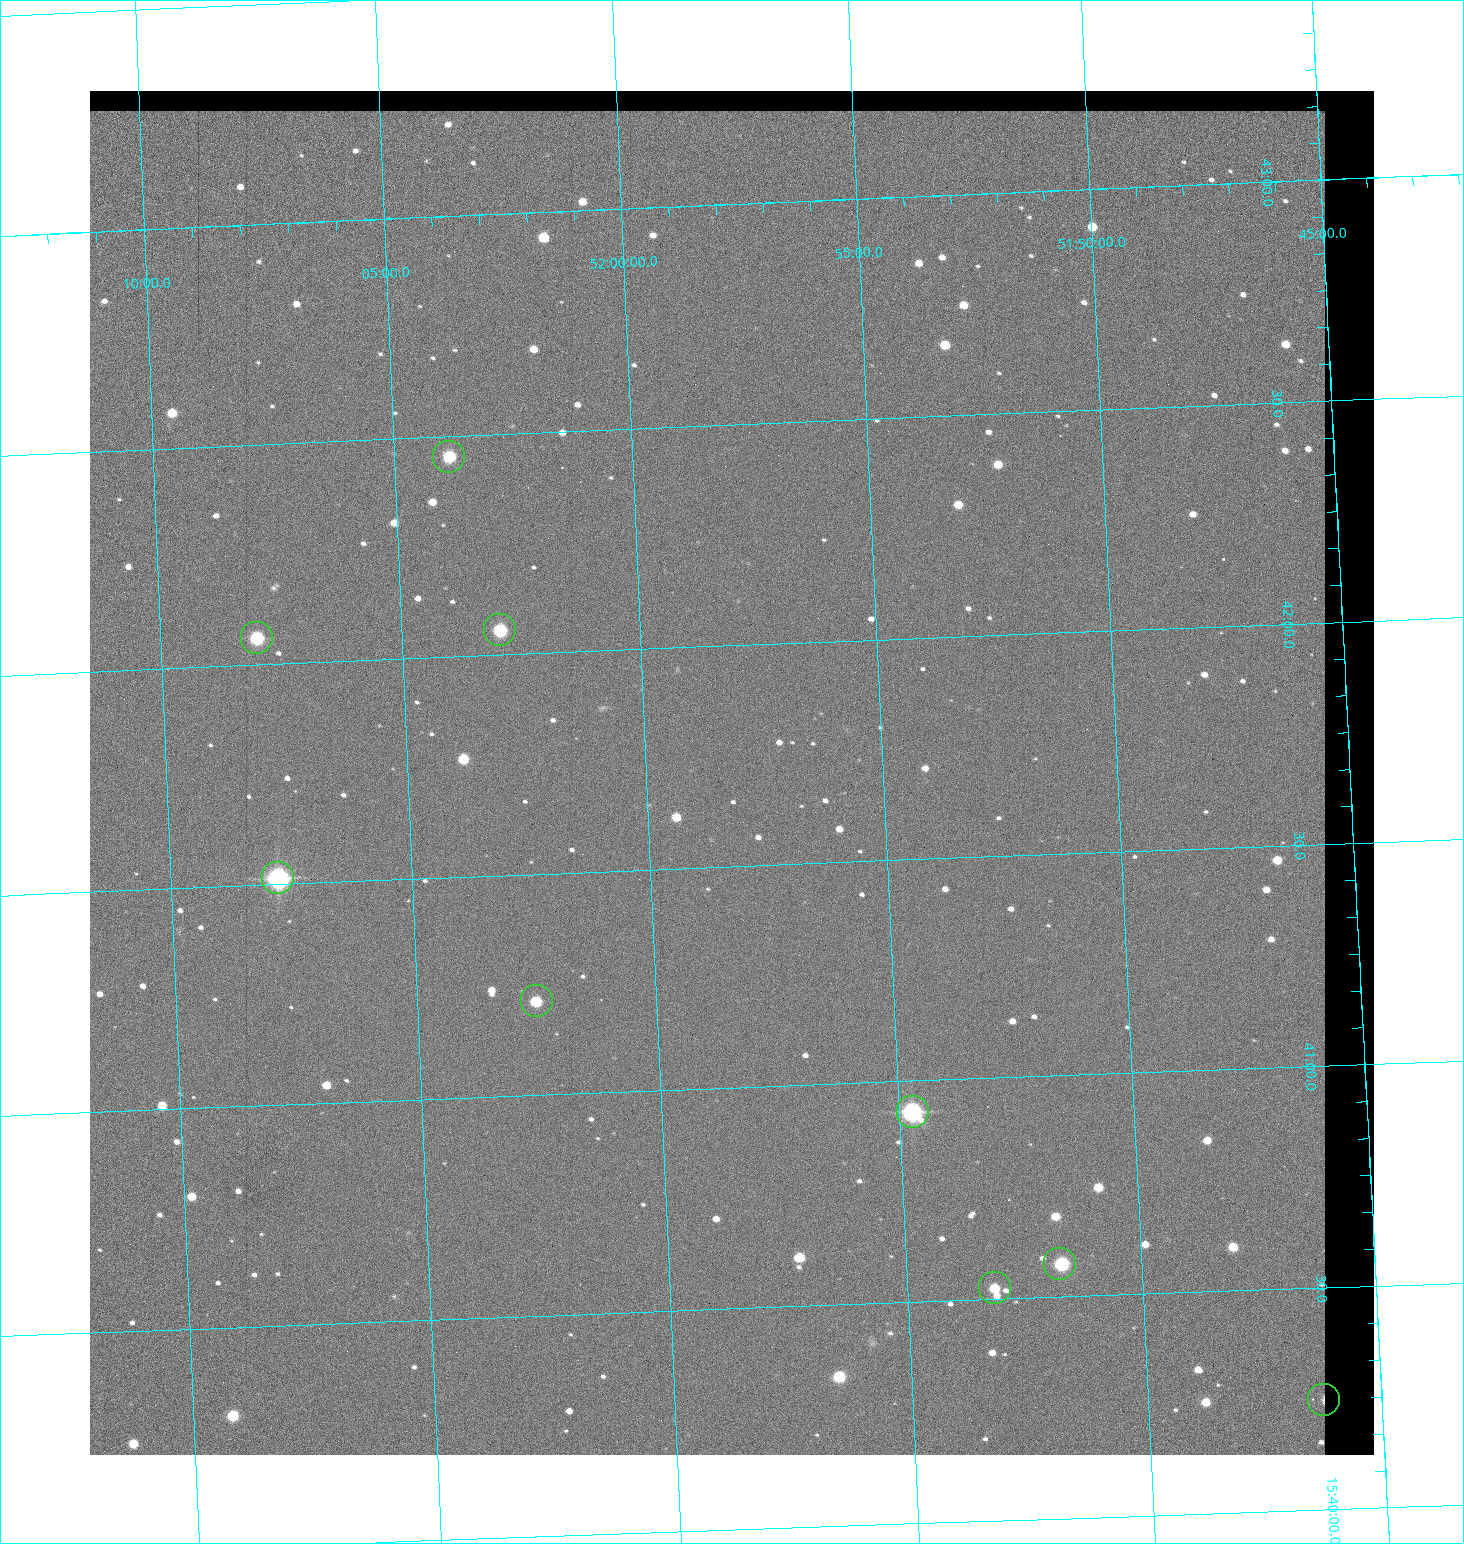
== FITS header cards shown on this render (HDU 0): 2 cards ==
NAXIS1  =                 1284 / length of data axis 1
NAXIS2  =                 1364 / length of data axis 2

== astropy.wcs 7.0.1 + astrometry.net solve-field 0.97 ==
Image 1284 x 1364 px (HDU 0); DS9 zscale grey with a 90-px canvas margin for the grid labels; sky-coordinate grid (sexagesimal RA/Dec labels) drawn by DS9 from the SOLVED WCS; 9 Tycho-2 reference stars matched to detected sources circled (green)
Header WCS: RA---TAN/DEC--TAN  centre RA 15:41:43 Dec +51:58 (235.43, +51.97 deg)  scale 1.26 arcsec/px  FOV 26.9' x 28.5'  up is +92 deg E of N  parity flipped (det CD > 0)
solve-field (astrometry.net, Tycho-2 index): VERIFIED the header's WCS against the Tycho-2 star catalogue (8 matches, 0 conflicts) and refined it, rather than solving blind
Solved WCS: RA---TAN-SIP/DEC--TAN-SIP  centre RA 15:41:43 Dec +51:58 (235.43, +51.97 deg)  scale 1.27 arcsec/px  FOV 27.1' x 28.6'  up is +93 deg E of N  parity flipped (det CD > 0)
The solver's refit moves the header's centre by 1.2 arcsec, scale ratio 1.009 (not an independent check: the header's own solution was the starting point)
Tycho-2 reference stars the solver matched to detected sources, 9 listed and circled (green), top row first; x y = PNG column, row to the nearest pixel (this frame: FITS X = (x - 90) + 1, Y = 1364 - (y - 91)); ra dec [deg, ICRS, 3 dp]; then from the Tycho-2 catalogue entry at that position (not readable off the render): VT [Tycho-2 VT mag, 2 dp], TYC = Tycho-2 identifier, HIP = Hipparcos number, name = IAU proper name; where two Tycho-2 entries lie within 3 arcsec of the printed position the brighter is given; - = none
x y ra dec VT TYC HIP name
449 457 235.614 +52.064 11.61 3489-1132-1 - -
500 630 235.514 +52.049 11.19 3489-1407-1 - -
257 638 235.515 +52.133 11.12 3489-1380-1 - -
278 878 235.378 +52.130 9.31 3489-1322-1 76850 -
537 1001 235.303 +52.042 11.52 3489-958-1 - -
913 1112 235.232 +51.912 9.59 3489-824-1 - -
1060 1264 235.143 +51.862 10.97 3489-1016-1 - -
995 1288 235.131 +51.886 12.29 3489-908-1 - -
1324 1400 235.062 +51.771 11.53 3489-1453-1 - -